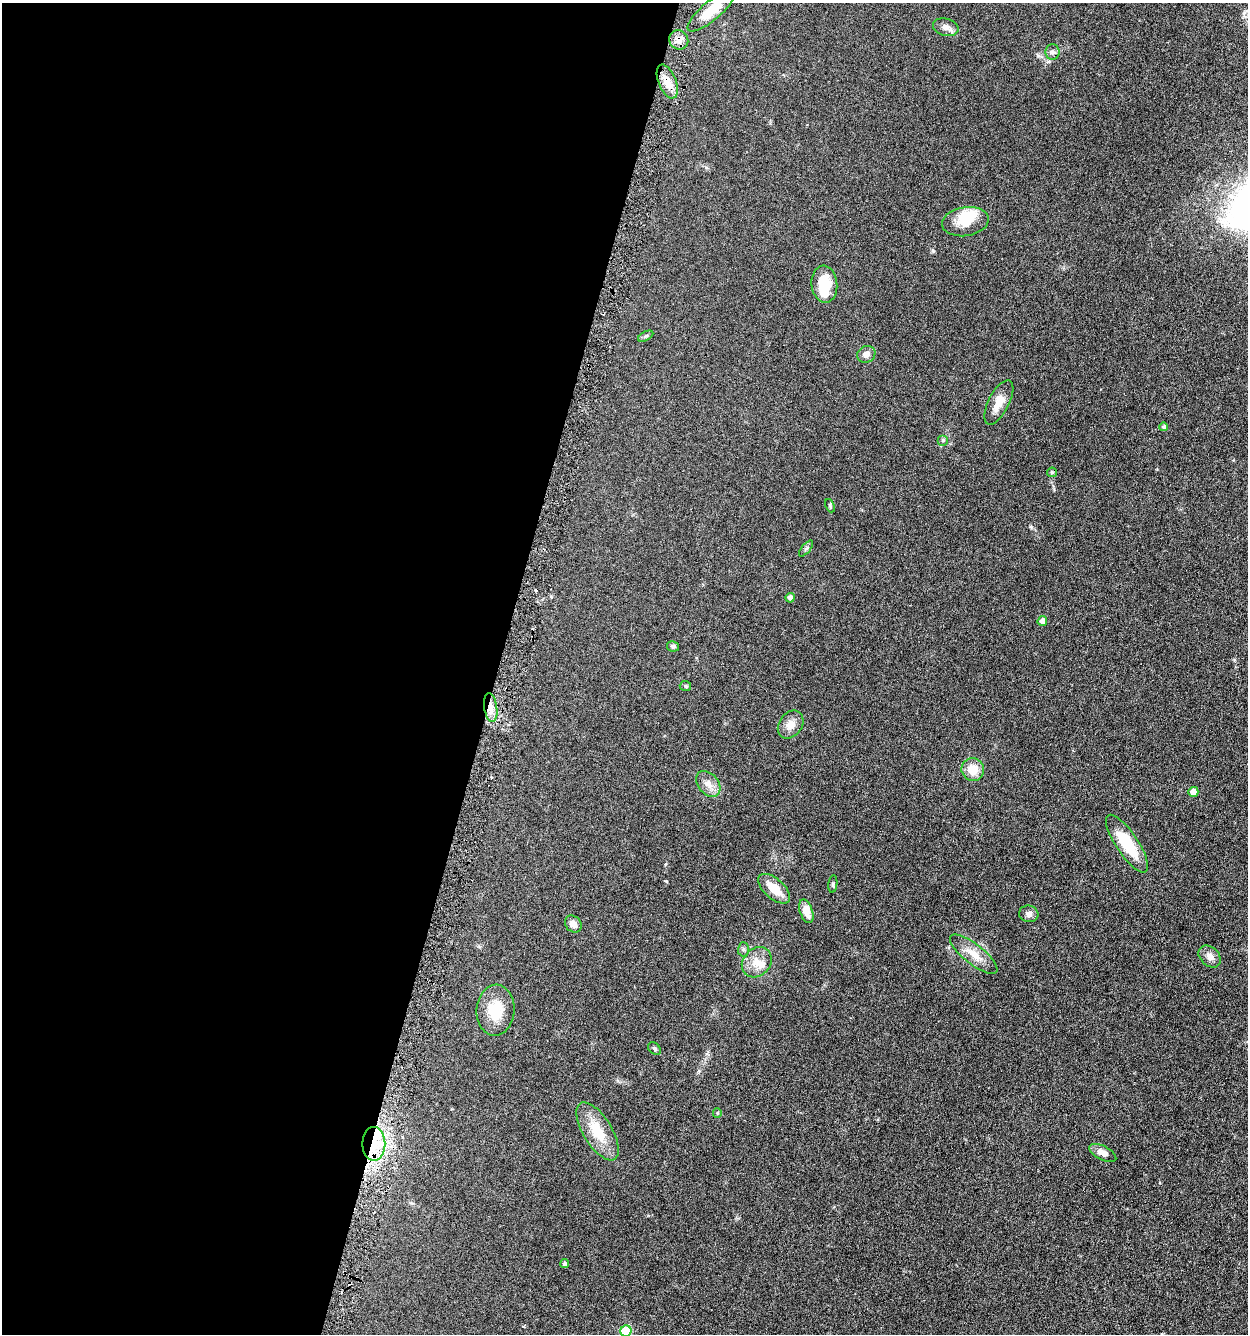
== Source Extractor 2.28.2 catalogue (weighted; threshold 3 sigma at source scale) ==
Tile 5 of 4 x 4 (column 1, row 2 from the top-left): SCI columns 262-1507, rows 2675-4006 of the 5376 x 5350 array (HDU 1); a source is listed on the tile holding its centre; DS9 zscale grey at full resolution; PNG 1250 x 1336 px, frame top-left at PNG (2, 3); each listed source drawn as its Kron ellipse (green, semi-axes under 4 px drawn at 4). Shown black and unused: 40% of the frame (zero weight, under 3 of 6 exposures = <1% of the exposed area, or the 3 px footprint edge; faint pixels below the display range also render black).
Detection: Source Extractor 2.28.2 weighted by HDU 2 'WHT'; one run over the whole footprint, this tile lists its part. Background 0.0957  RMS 0.0067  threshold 0.0276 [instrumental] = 3 sigma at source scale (4.09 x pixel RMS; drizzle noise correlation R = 1.36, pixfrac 0.8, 0.05/0.05 arcsec/px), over >= 5 px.
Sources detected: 47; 2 inside a brighter object's white glare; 1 cosmic-ray / hot-pixel residue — neither listed nor drawn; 2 inside a brighter listed object's ellipse — not listed separately; the other 42 listed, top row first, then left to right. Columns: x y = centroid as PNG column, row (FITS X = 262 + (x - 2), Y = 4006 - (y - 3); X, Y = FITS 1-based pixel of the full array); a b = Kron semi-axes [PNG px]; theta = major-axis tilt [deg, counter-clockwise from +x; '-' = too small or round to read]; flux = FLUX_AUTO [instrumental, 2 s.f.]
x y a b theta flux
711 11 30 9 40 11
946 27 13 8 -14 3.1
679 40 10 9 - 3.7
1052 52 8 7 - 1.9
667 81 18 9 -68 7
965 222 23 14 9 11
824 284 18 13 -85 15
646 336 8 4 27 0.99
866 354 9 8 - 3.2
999 402 24 10 63 7.4
1164 427 4 4 - 1.2
943 440 5 5 - 0.84
1052 472 5 4 - 0.68
830 506 7 4 -66 0.8
806 549 10 3 50 0.97
790 598 5 4 - 2.4
1042 621 5 5 - 5
673 646 6 5 - 1.2
685 686 6 5 - 0.85
491 707 14 6 -81 4.6
791 724 15 11 55 4.8
973 770 11 11 - 9.4
708 784 14 10 -50 4.8
1193 792 5 5 - 7.3
1127 844 34 11 -56 22
833 884 9 4 83 1
774 889 19 10 -41 9.7
806 911 12 6 -71 6.9
1029 914 9 8 - 2.6
573 924 9 7 -45 3
743 949 7 5 89 1.2
974 954 29 10 -38 8.1
1210 956 12 9 -43 3.5
757 962 16 13 46 7.2
495 1010 25 19 86 15
654 1049 7 5 -48 1.1
717 1113 5 4 - 0.7
597 1131 33 14 -58 16
374 1144 17 11 -89 15
1103 1153 14 7 -26 3.9
564 1264 5 4 - 0.91
626 1331 6 5 - 26
Overlapping masked pixels (flux is a lower limit): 4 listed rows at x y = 679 40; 667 81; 491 707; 374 1144
Isophote crosses this tile's border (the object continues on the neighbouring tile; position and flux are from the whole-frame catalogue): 1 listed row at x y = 626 1331
Unlisted compact peaks at least as high as the median listed source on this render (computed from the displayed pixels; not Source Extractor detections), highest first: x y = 666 881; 1038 56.